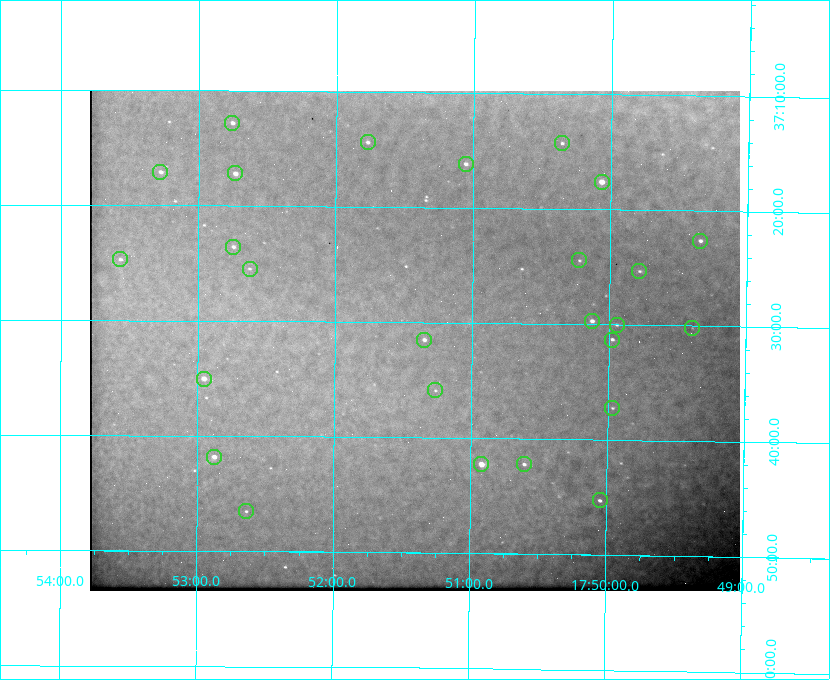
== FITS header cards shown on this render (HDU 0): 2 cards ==
NAXIS1  =                  650 / Width of table row in bytes
NAXIS2  =                  500 / Number of rows in table

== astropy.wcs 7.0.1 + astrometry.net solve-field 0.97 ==
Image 650 x 500 px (HDU 0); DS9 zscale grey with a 90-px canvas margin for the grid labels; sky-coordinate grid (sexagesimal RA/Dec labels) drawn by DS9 from the SOLVED WCS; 26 Tycho-2 reference stars matched to detected sources circled (green)
Header WCS: none
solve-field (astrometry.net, Tycho-2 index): SOLVED blind (the file carries no WCS)
Solved WCS: RA---TAN-SIP/DEC--TAN-SIP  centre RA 17:51:25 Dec +37:32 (267.85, +37.53 deg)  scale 5.21 arcsec/px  FOV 56.5' x 43.4'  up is +179 deg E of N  parity flipped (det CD > 0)
(file carries no celestial WCS; the grid is the blind solution)
Tycho-2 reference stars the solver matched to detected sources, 26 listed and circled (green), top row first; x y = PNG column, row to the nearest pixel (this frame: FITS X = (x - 90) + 1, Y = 500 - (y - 93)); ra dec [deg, ICRS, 3 dp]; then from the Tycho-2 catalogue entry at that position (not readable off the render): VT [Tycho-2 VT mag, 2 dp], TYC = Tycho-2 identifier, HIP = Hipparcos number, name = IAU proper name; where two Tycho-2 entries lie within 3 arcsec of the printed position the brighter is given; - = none
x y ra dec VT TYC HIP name
232 125 268.189 +37.213 9.71 2620-542-1 - -
368 144 267.943 +37.240 10.39 2620-505-1 - -
562 145 267.589 +37.238 11.09 2619-212-1 - -
466 166 267.764 +37.270 10.17 2620-784-1 - -
160 174 268.319 +37.285 9.88 2620-536-1 - -
235 175 268.183 +37.286 8.98 2620-786-1 87506 -
602 184 267.517 +37.293 8.96 2619-379-1 - -
700 243 267.335 +37.377 10.60 2619-634-1 - -
233 249 268.186 +37.393 10.44 2620-175-1 - -
120 261 268.392 +37.412 10.60 2620-800-1 - -
579 262 267.555 +37.408 11.50 2619-358-1 - -
250 271 268.156 +37.424 11.25 2620-712-1 - -
639 273 267.445 +37.422 11.17 2619-451-1 - -
592 323 267.531 +37.495 10.07 2619-274-1 - -
617 327 267.485 +37.500 11.33 2619-40-1 - -
692 330 267.347 +37.503 12.15 3088-638-1 - -
424 342 267.836 +37.525 9.96 3089-889-1 - -
612 342 267.494 +37.522 10.35 3088-270-1 - -
204 381 268.239 +37.584 8.64 3089-755-1 - -
435 392 267.815 +37.598 11.54 3089-1081-1 - -
612 410 267.491 +37.621 11.40 3088-1284-1 - -
214 459 268.219 +37.697 8.93 3089-671-1 - -
481 466 267.730 +37.705 8.13 3089-1203-1 87349 -
524 466 267.652 +37.703 11.04 3089-693-1 - -
600 502 267.512 +37.755 10.10 3089-2332-1 - -
246 513 268.159 +37.775 11.22 3089-2245-1 - -